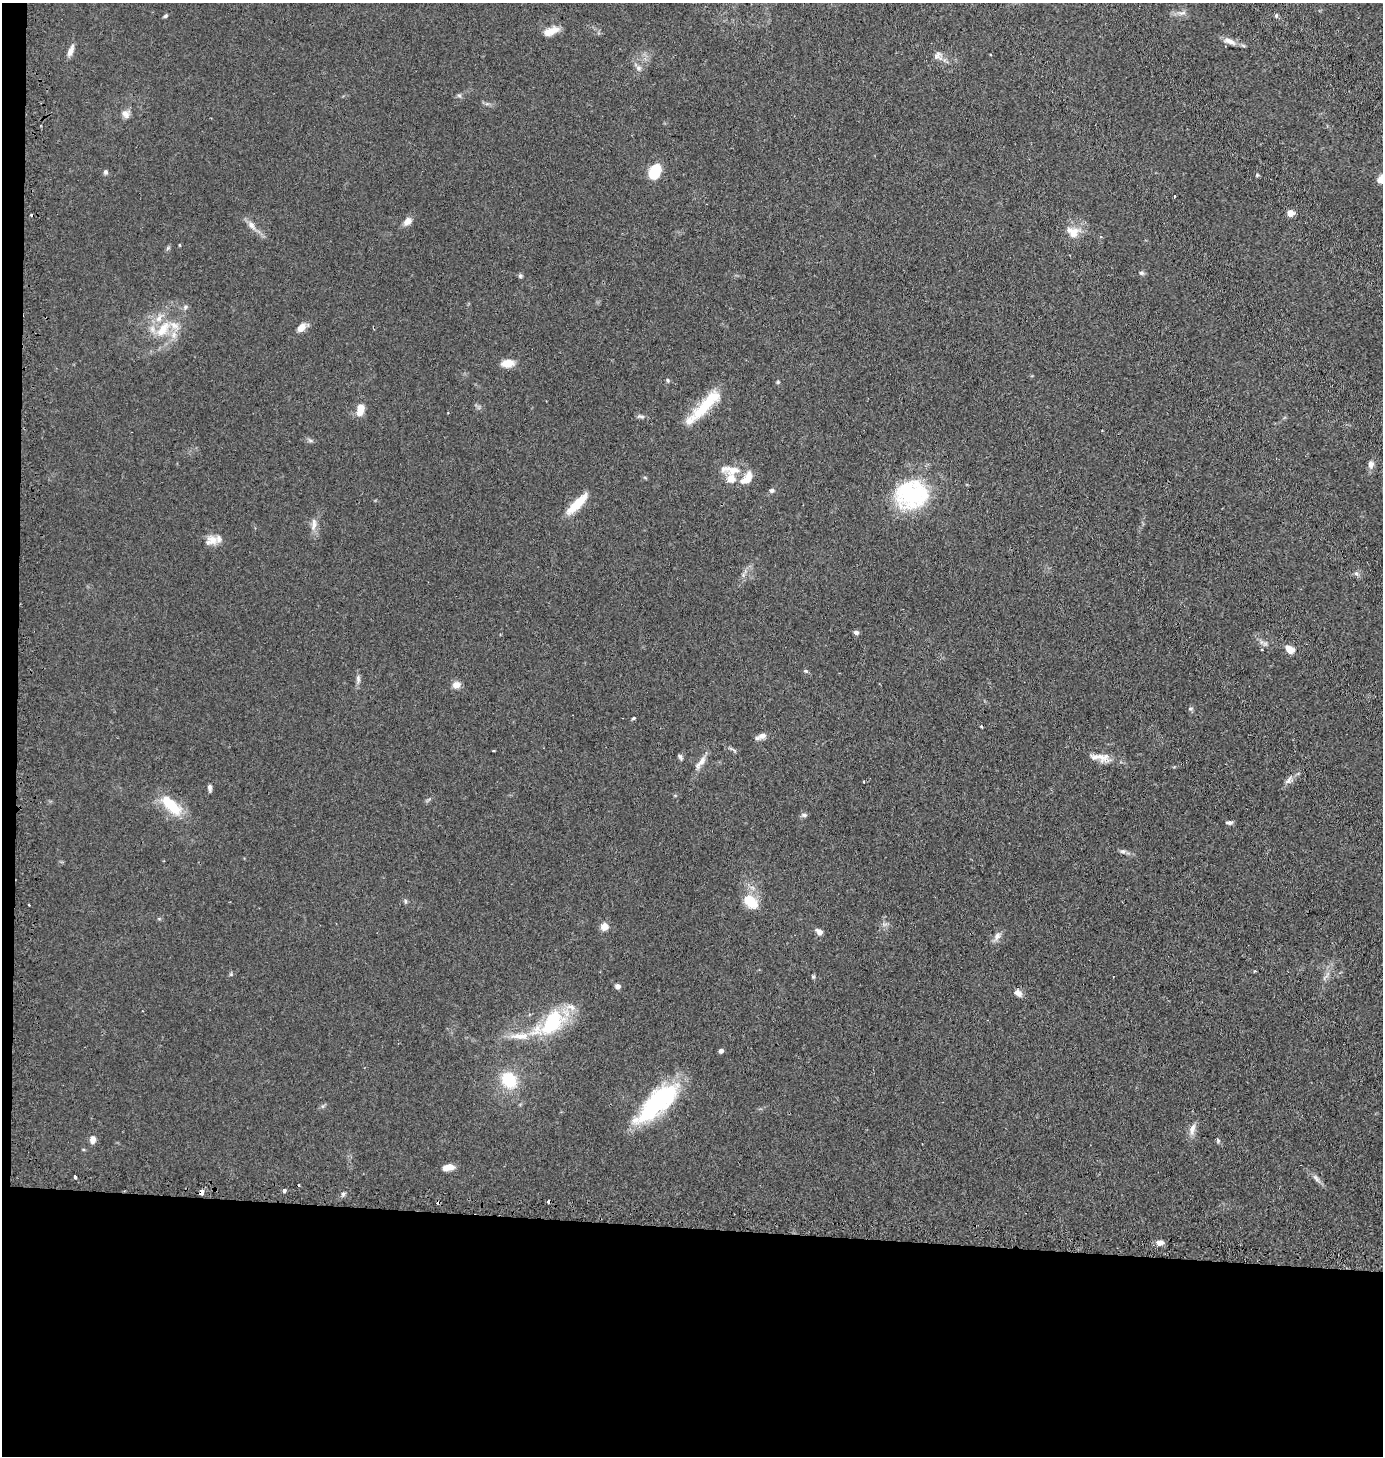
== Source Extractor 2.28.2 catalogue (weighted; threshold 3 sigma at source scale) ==
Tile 7 of 3 x 3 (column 1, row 3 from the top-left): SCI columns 128-1508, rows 20-1473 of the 4441 x 4403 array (HDU 1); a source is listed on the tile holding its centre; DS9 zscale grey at full resolution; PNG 1385 x 1458 px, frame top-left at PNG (2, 3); no overlay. Shown black and unused: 17% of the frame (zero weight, under 2 of 3 exposures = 4% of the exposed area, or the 3 px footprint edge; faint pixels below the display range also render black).
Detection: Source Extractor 2.28.2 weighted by HDU 2 'WHT'; one run over the whole footprint, this tile lists its part. Background 0.106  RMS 0.0076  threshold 0.0341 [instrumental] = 3 sigma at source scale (4.5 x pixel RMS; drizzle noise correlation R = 1.50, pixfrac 1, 0.05/0.05 arcsec/px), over >= 5 px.
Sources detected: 99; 5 cosmic-ray / hot-pixel residue — not listed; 8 inside a brighter listed object's ellipse — not listed separately; the other 86 listed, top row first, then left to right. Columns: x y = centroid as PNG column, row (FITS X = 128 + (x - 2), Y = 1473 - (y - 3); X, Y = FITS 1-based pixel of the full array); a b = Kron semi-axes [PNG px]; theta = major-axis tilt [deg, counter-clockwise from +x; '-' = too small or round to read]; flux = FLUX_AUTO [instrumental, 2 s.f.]
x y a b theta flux
1182 13 12 3 10 2.3
1276 15 7 5 90 1.3
165 16 6 4 41 1.1
551 31 19 8 21 8.2
1230 41 17 7 -25 5.2
70 51 15 6 66 4.4
937 55 12 7 55 2.9
638 68 6 6 - 2
459 96 7 4 -2 1.3
125 114 11 8 -55 4.1
654 171 14 9 66 25
105 172 6 5 - 1.5
1257 175 5 4 - 0.89
1174 196 3 3 - 1.6
1290 213 5 4 - 11
407 221 11 8 41 4.8
251 225 10 7 -58 3.9
1073 233 16 12 63 9.1
179 245 4 3 - 0.56
168 248 7 4 71 1.2
1141 273 6 5 - 1.4
520 276 5 5 - 1.3
185 307 6 5 - 1.5
301 328 10 7 43 6.4
163 329 25 11 57 17
174 335 10 5 89 3.5
508 363 13 8 4 9.2
668 380 6 4 -68 1.1
778 382 5 4 - 0.82
706 405 52 12 47 27
360 409 13 8 80 9.6
641 416 12 4 -10 1.7
310 440 7 4 -19 1.4
1371 464 9 8 - 3.1
731 470 30 11 -7 12
772 490 6 5 - 1.6
912 495 37 31 12 70
577 504 33 8 45 16
314 524 19 7 83 5.1
211 540 17 12 19 7.5
1356 573 6 4 -1 1.5
856 632 7 5 -4 1.8
1290 650 10 7 -37 6.7
806 671 6 4 -43 0.93
358 678 10 5 -85 2.5
456 685 10 8 15 4.6
1190 709 6 3 19 0.93
633 718 4 3 - 0.84
981 726 5 3 - 0.66
762 736 12 7 8 3.6
493 751 3 2 - 0.73
680 757 8 4 -65 1.4
1101 757 17 10 -48 7.3
702 761 17 8 64 5.5
1288 780 12 6 53 3.4
864 782 3 3 - 1.4
210 787 8 5 -84 2.1
171 805 30 13 -45 24
804 815 7 5 -21 1.6
1229 822 8 4 3 1.9
1123 851 10 4 -13 1.9
405 901 6 5 - 1.3
751 901 19 12 -41 16
29 905 3 2 - 0.7
604 926 9 8 - 5.3
819 932 8 6 -45 3.7
997 936 12 7 62 3.8
1255 971 3 3 - 0.9
813 977 6 4 0 0.98
618 986 5 5 - 3
1018 993 11 7 -42 3.9
552 1023 33 19 55 49
520 1036 31 8 2 13
721 1051 5 4 - 2.5
509 1080 16 14 -52 27
657 1103 50 19 43 92
1192 1129 16 7 71 4.8
93 1140 9 6 84 4.2
1218 1140 7 4 -66 1.2
448 1167 12 6 10 7.2
75 1177 3 3 - 2.5
1316 1178 13 5 -53 2.8
284 1191 5 4 - 1.5
202 1192 5 4 - 6.3
343 1194 6 4 47 1.4
1160 1242 9 6 5 3.7
Overlapping masked pixels (flux is a lower limit): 1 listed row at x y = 202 1192